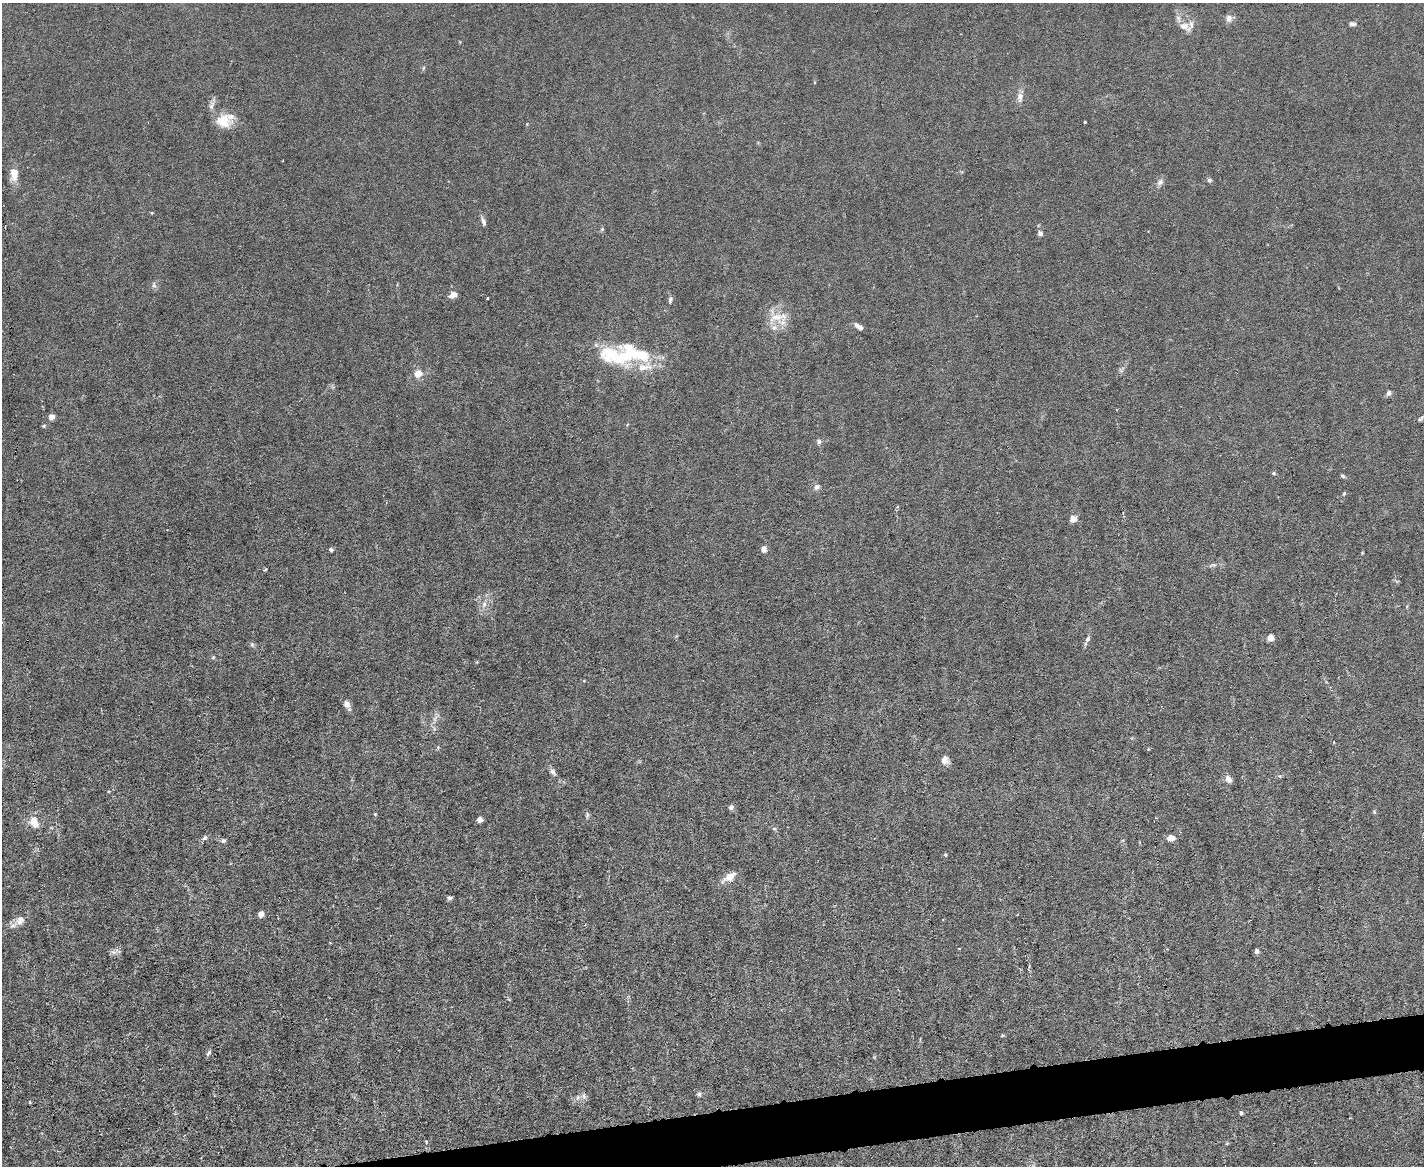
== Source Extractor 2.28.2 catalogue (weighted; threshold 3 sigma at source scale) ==
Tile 5 of 3 x 4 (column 2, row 2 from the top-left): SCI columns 1660-3081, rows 2329-3492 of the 4630 x 4656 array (HDU 1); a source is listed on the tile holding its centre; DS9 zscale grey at full resolution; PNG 1426 x 1168 px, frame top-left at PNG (2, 3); no overlay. Shown black and unused: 3% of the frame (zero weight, under 3 of 6 exposures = <1% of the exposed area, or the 3 px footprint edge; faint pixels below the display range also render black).
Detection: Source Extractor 2.28.2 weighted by HDU 2 'WHT'; one run over the whole footprint, this tile lists its part. Background 0.0197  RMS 0.0027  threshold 0.0112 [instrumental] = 3 sigma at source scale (4.09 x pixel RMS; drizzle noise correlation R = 1.36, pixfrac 0.8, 0.05/0.05 arcsec/px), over >= 5 px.
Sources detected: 79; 6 inside a brighter listed object's ellipse — not listed separately; the other 73 listed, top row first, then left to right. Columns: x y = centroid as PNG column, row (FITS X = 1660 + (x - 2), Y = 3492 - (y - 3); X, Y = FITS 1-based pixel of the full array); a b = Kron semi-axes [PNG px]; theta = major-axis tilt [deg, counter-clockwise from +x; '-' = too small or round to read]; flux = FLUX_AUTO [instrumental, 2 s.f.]
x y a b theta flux
1229 18 9 7 89 1.3
1352 24 9 5 -6 0.72
1185 27 19 11 -25 2.6
423 68 6 4 71 0.35
1020 97 13 8 83 1.6
211 106 14 6 86 1.2
223 121 18 17 - 5.1
1085 122 3 2 - 0.23
14 174 17 9 88 3
1209 180 6 5 - 0.45
1160 182 10 7 44 1.1
152 213 4 3 - 0.21
483 221 12 5 -72 0.95
602 229 6 4 46 0.34
1040 233 7 6 - 0.8
154 285 8 6 -77 0.7
453 295 8 6 20 1.7
488 298 3 2 - 0.2
670 300 10 5 77 0.63
778 317 28 13 5 4.8
859 326 10 5 -34 1.5
611 353 41 26 -27 13
418 373 9 9 - 2.3
1388 393 6 5 - 0.83
52 417 7 6 - 1
1420 419 8 4 36 0.47
819 441 7 6 - 0.65
1274 473 5 4 - 0.41
1343 476 6 4 -32 0.45
816 487 7 6 - 1.1
1344 493 4 3 - 0.43
1073 519 9 9 - 1.3
764 549 7 6 - 1.1
331 550 5 4 - 0.6
1362 553 4 3 - 0.22
1213 565 8 4 -8 0.57
265 570 4 3 - 0.29
484 604 10 6 76 1.4
1270 638 4 4 - 4.4
1088 639 8 6 59 0.79
252 644 8 5 -64 0.52
213 657 5 5 - 0.35
346 704 10 8 -60 1.3
435 719 11 5 68 1
945 760 11 9 -81 1.5
553 772 11 6 -52 0.98
1280 776 5 5 - 0.33
1228 779 9 7 -58 1.4
731 807 6 6 - 0.75
1374 812 6 4 -71 0.3
375 814 5 4 - 0.26
587 815 9 5 89 0.55
479 819 4 4 - 2.2
34 822 10 8 -73 3.3
774 828 6 4 -1 0.33
205 838 6 5 - 0.55
1171 838 7 5 5 2.3
223 841 7 6 - 0.58
945 854 5 3 - 0.28
729 877 19 8 32 2.7
450 898 7 5 4 0.55
261 914 4 4 - 2.5
20 920 15 11 49 2.2
959 948 3 2 - 0.22
1257 951 6 5 - 0.65
113 952 8 5 -43 0.77
208 1053 9 4 54 0.54
699 1094 6 5 - 0.56
584 1096 7 4 -89 0.64
578 1098 8 5 71 0.72
30 1102 4 3 - 0.26
1241 1113 5 4 - 0.44
426 1142 4 3 - 0.23